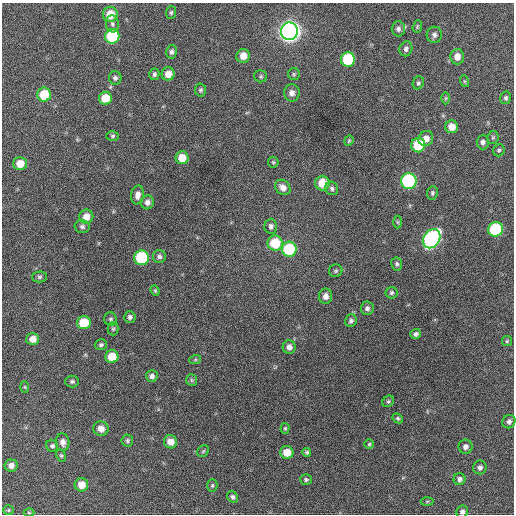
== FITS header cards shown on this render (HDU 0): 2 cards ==
NAXIS1  =                  512 / Axis length
NAXIS2  =                  512 / Axis length

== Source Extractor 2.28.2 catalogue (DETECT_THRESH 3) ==
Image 512 x 512 px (HDU 0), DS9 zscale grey, 1 PNG px = 1 image px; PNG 516 x 516 px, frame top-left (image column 1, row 512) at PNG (2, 3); each listed source drawn as its Kron ellipse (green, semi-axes under 4 px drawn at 4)
Background 375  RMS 19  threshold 56.7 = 3 sigma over >= 5 px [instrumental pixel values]
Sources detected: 103; all 103 listed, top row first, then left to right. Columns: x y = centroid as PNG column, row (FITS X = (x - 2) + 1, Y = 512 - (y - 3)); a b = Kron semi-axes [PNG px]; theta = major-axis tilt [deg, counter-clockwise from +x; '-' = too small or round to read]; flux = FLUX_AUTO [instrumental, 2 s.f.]
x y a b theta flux
171 12 6 5 - 2200
110 14 7 7 - 22000
112 24 8 6 -84 3900
417 26 6 4 71 1600
398 29 7 6 - 4400
289 31 8 8 - 910000
434 35 8 7 - 4500
112 36 7 7 - 76000
406 49 7 6 - 4200
171 52 7 5 77 3500
243 56 7 6 - 12000
457 57 7 7 - 11000
348 59 7 7 - 71000
154 74 6 5 - 2600
168 74 6 6 - 12000
294 74 6 6 - 2000
261 76 6 6 - 2100
115 78 6 6 - 3500
464 81 6 4 -71 1600
418 83 6 5 - 2500
201 90 6 5 - 2400
292 93 8 8 - 6700
44 95 7 7 - 39000
105 98 6 6 - 24000
446 98 6 4 89 1500
506 98 6 5 - 2700
452 127 6 6 - 13000
113 136 6 5 - 2100
493 137 6 5 - 2200
426 138 8 7 - 9200
349 141 5 4 - 1800
483 142 7 6 - 4200
418 145 7 7 - 43000
499 150 6 5 - 2400
182 158 6 6 - 20000
273 162 5 5 - 1700
20 164 7 6 - 15000
409 181 8 7 - 190000
322 183 7 7 - 24000
283 187 8 7 - 9200
332 188 7 6 - 3300
432 193 7 5 81 2600
138 195 9 6 80 7400
147 202 7 6 - 5700
86 217 7 7 - 13000
397 222 6 4 -89 1600
271 226 7 6 - 4600
82 227 7 6 - 3600
495 229 7 7 - 100000
432 239 10 8 55 330000
275 243 7 7 - 43000
289 249 7 7 - 80000
159 256 6 6 - 3600
142 258 7 7 - 98000
397 264 7 5 -81 2600
336 271 7 6 - 2500
40 277 7 5 1 2700
155 291 6 4 -68 1700
391 293 6 5 - 2600
325 296 7 6 - 7000
367 308 6 6 - 3700
130 317 6 5 - 3500
111 319 7 6 - 2600
351 321 6 5 - 3400
84 323 7 6 - 36000
113 329 6 5 - 2100
416 334 5 5 - 3300
33 339 6 6 - 11000
507 341 5 5 - 1900
101 345 6 5 - 2400
289 347 7 6 - 6800
112 357 6 6 - 25000
195 360 6 4 19 1600
152 376 6 5 - 4600
192 380 6 5 - 2000
72 381 7 6 - 2800
25 387 6 4 -88 1600
388 401 6 5 - 2100
398 418 5 4 - 1900
509 422 7 6 - 3900
285 428 5 4 - 1700
101 429 7 7 - 9700
127 441 6 6 - 2700
63 442 8 7 - 7000
170 442 7 6 - 13000
369 444 5 4 - 1800
52 446 6 5 - 2700
465 447 7 7 - 5200
203 451 6 5 - 2200
287 452 6 6 - 17000
307 452 4 4 - 2200
61 456 6 4 -63 2000
11 465 6 6 - 7300
480 467 7 6 - 4200
459 479 6 6 - 4600
306 480 6 5 - 2300
81 485 7 6 - 16000
212 485 6 5 - 2100
233 497 6 5 - 3300
427 501 6 4 3 1900
9 510 5 4 - 1700
462 512 6 5 - 3800
29 513 5 3 - 1500
At the frame edge (FLAGS 8, measured only in part): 1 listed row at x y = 462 512